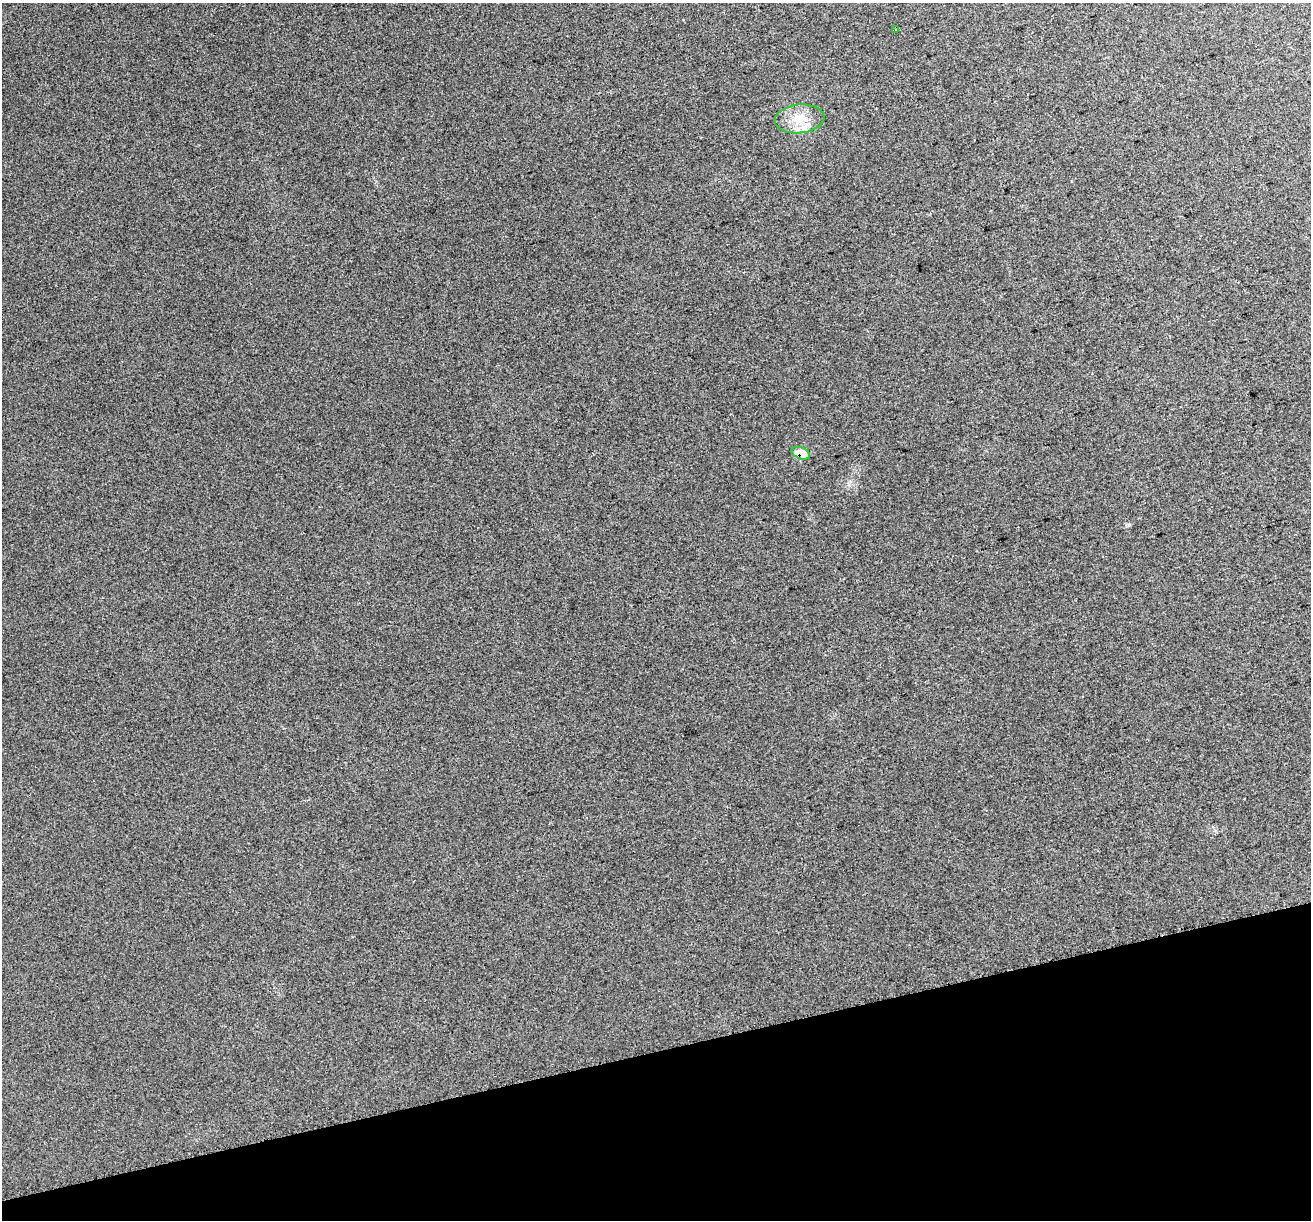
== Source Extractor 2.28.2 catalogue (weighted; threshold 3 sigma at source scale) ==
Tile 14 of 4 x 4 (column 2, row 4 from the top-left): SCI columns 1349-2657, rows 120-1337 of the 5314 x 5062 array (HDU 1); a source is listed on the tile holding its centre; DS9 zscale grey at full resolution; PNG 1313 x 1222 px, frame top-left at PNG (2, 3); each listed source drawn as its Kron ellipse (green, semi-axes under 4 px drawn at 4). Shown black and unused: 14% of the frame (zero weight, under 2 of 3 exposures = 2% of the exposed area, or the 3 px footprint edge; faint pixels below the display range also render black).
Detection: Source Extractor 2.28.2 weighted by HDU 2 'WHT'; one run over the whole footprint, this tile lists its part. Background 0.038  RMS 0.012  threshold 0.054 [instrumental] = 3 sigma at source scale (4.5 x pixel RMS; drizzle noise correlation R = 1.50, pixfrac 1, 0.0396/0.0396 arcsec/px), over >= 5 px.
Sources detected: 3; all 3 listed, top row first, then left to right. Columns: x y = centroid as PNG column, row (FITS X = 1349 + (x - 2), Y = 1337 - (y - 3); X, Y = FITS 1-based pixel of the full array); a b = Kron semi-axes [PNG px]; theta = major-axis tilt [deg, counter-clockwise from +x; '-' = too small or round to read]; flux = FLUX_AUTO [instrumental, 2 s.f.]
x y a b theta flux
896 30 4 3 - 1.1
799 119 25 14 5 25
801 453 9 5 -22 19
Overlapping masked pixels (flux is a lower limit): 1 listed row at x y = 801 453